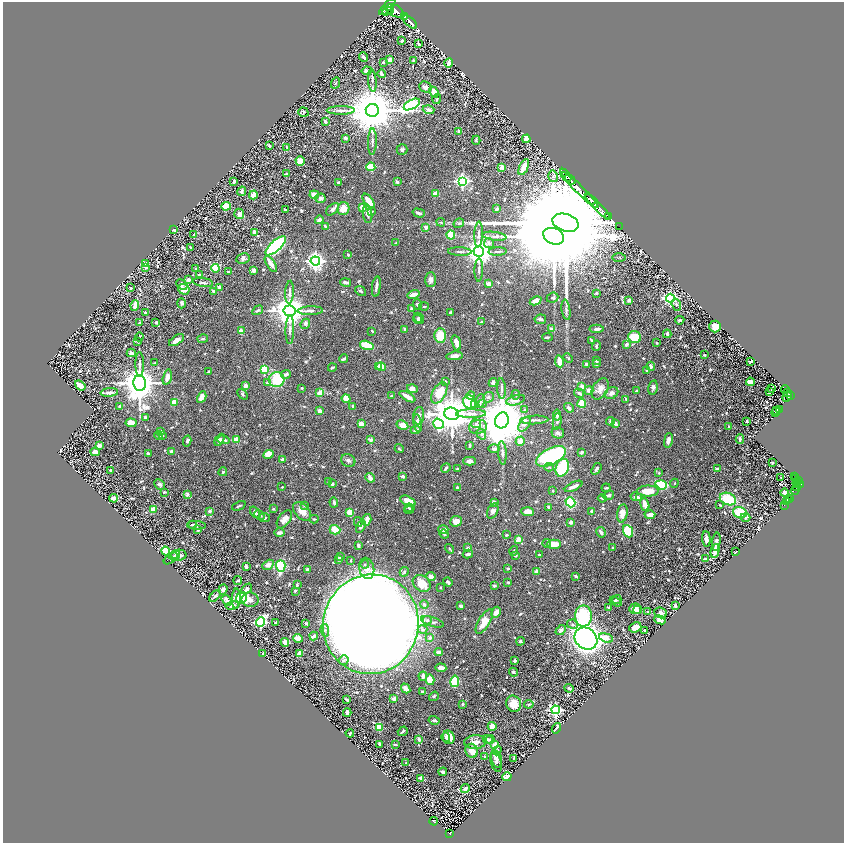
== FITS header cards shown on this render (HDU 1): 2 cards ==
NAXIS1  =                 1683
NAXIS2  =                 1681

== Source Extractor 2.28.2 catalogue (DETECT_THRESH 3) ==
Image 1683 x 1681 px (HDU 1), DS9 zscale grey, zoomed out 1/2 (1 PNG px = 2 x 2 image px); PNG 846 x 845 px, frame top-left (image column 2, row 1681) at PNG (3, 2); each listed source drawn as its Kron ellipse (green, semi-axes under 4 px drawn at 4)
Background 0.658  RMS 0.012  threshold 0.0364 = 3 sigma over >= 5 px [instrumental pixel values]
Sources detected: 906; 32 cannot appear on this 1/2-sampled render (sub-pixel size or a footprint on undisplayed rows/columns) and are neither listed nor drawn; of the other 874, the 500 brightest by FLUX_AUTO listed and drawn (374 fainter detections omitted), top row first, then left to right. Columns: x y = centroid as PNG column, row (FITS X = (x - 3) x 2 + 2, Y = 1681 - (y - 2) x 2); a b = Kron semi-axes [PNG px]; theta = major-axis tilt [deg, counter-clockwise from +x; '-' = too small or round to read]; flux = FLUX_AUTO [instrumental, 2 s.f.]
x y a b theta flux
387 7 11 3 45 1900
388 10 6 3 53 1000
390 11 3 2 - 690
395 11 9 5 -28 2700
405 17 4 3 - 1200
410 22 8 3 -40 3200
402 41 2 2 - 3.3
419 44 3 2 - 4.1
363 57 5 2 - 5.7
390 60 3 3 - 21
413 60 3 3 - 2.6
383 62 3 3 - 3.3
449 63 5 3 - 13
367 71 5 3 - 12
381 74 4 3 - 7.4
372 80 11 3 -84 5.5
335 83 6 3 63 2.8
425 87 6 5 - 12
434 92 6 3 -67 29
437 99 5 3 - 3.9
412 104 9 4 28 580
341 110 14 3 1 6.5
372 110 6 6 - 14000
428 110 6 4 -17 9
303 112 5 4 - 3.2
325 122 4 2 - 4.2
459 132 2 2 - 15
345 138 3 3 - 6.8
526 139 4 4 - 18
476 140 4 3 - 2.6
372 142 13 3 89 7.4
269 146 3 2 - 6.7
287 147 3 2 - 3
402 149 5 5 - 4.6
300 161 5 4 - 31
371 167 4 3 - 61
502 167 3 3 - 20
524 167 9 4 66 29
287 174 4 4 - 5.8
566 175 7 4 -52 2100
553 176 6 5 - 4.4
570 179 6 2 -40 1400
234 181 3 3 - 6.2
462 181 4 4 - 530
397 182 3 3 - 4.6
339 183 3 3 - 6.4
580 190 25 4 -44 3100
242 191 5 3 - 4.8
435 194 3 3 - 22
253 195 4 3 - 31
314 195 4 4 - 19
320 198 5 5 - 6.8
590 199 6 2 -41 2600
369 201 9 4 -53 32
226 206 5 4 - 49
597 206 17 2 -46 2500
363 208 3 3 - 75
332 209 7 4 44 8.5
343 209 6 6 - 32
497 209 3 3 - 8.3
286 210 3 2 - 3.4
371 211 4 2 - 2.9
419 213 6 3 -15 6.5
239 214 5 5 - 8.9
368 214 9 4 -83 12
608 217 2 1 - 33
319 220 4 3 - 8.1
441 222 4 3 - 2.8
459 223 5 4 - 4
566 223 13 8 -18 130000
325 226 3 2 - 3.8
426 227 4 3 - 7.4
619 227 2 1 - 12
173 229 3 2 - 4.6
254 232 3 3 - 15
194 234 2 2 - 2.6
479 234 13 4 88 7.7
451 235 4 4 - 77
494 236 12 3 -8 8.4
554 236 11 8 -23 48000
396 243 4 2 - 3.6
489 243 5 4 - 5.4
276 246 13 5 42 490
191 248 3 2 - 3.1
498 251 9 2 2 3.7
460 252 11 3 -2 5.7
479 252 5 5 - 3500
348 255 2 2 - 3.6
619 257 7 3 0 2.7
243 258 7 5 11 6.3
315 261 4 4 - 1100
145 264 3 3 - 7.1
271 264 9 3 -57 18
146 267 2 2 - 11
215 268 4 3 - 51
196 269 3 3 - 2.9
254 270 4 3 - 8.7
479 270 11 2 88 4.6
229 272 3 2 - 3
200 275 4 3 - 5.7
188 280 4 3 - 11
431 280 7 5 87 9.4
203 282 10 4 -9 7.2
346 282 5 3 - 7.9
488 284 4 3 - 14
182 285 6 4 -45 4.7
219 287 3 3 - 11
376 287 10 3 82 9.1
130 288 2 2 - 5.4
184 289 5 5 - 17
213 291 3 3 - 6.2
361 291 6 3 -38 4.6
290 292 11 3 87 5.8
596 293 4 3 - 3.3
413 295 6 3 15 23
552 298 6 5 - 5
670 298 4 4 - 590
629 300 4 3 - 4.8
536 301 6 4 26 13
181 303 5 3 - 4.5
417 304 5 4 - 4.4
135 305 5 3 - 22
676 305 6 4 -71 3.3
424 306 5 3 - 2.6
411 309 3 2 - 4.3
258 310 6 3 31 4
566 310 10 3 -81 6.5
290 311 6 5 - 5100
310 311 13 3 2 11
145 312 3 3 - 3.5
450 313 3 2 - 3.7
419 318 6 4 -47 5.3
417 319 4 3 - 2.6
540 319 6 5 - 5.2
680 320 5 4 - 3.4
156 322 3 3 - 3.9
482 322 3 2 - 4.6
139 323 3 3 - 4.4
305 324 5 4 - 6.6
715 326 6 6 - 43
405 329 3 2 - 5.3
552 329 4 3 - 12
597 329 7 2 3 11
290 330 14 3 89 9.6
241 331 3 2 - 53
372 331 3 2 - 3.4
667 334 4 3 - 5.4
440 336 7 6 - 53
139 337 4 3 - 2.6
547 337 5 3 - 3.6
635 337 6 5 - 68
203 339 5 3 - 3.9
177 340 8 4 32 15
591 340 4 2 - 3.8
138 341 3 3 - 3.6
456 343 8 3 -74 23
657 343 2 2 - 2.6
626 344 3 3 - 7.5
367 345 7 4 -15 50
596 346 5 3 - 3.7
131 353 4 3 - 11
704 355 2 2 - 6.4
454 356 8 4 8 12
568 358 5 3 - 3.1
344 359 4 2 - 5.1
596 360 3 3 - 2.9
559 361 6 3 -81 31
751 361 4 2 - 7
155 363 3 3 - 3.5
596 363 4 3 - 7.3
140 364 12 3 -90 8.1
587 364 4 2 - 5
651 366 5 3 - 6.5
332 367 4 2 - 3
378 367 2 2 - 6.2
381 367 4 3 - 44
264 369 3 3 - 120
647 371 3 2 - 4.8
208 372 4 2 - 2.6
286 374 5 3 - 12
167 377 8 4 76 17
277 380 8 7 - 120
445 381 3 3 - 3.7
750 382 4 3 - 18
140 383 8 6 -87 5600
267 383 4 4 - 3.2
493 383 4 3 - 8.8
80 385 6 3 -37 27
245 386 4 4 - 10
582 386 3 3 - 11
653 387 7 4 77 6.8
302 388 3 2 - 3.4
412 389 5 4 - 14
502 389 10 3 -87 5.9
600 389 11 7 60 18
771 389 2 1 - 28
785 389 4 2 - 270
589 390 4 4 - 8.9
636 391 2 2 - 3.6
109 392 9 3 5 8.5
769 392 4 2 - 3.1
787 392 3 1 - 200
320 393 4 3 - 33
439 393 12 6 61 60
579 393 5 3 - 5.6
611 393 7 5 30 9.5
242 394 6 4 -50 3.6
516 395 5 3 - 2.8
790 395 3 2 - 510
391 396 3 3 - 3.3
470 396 4 3 - 9.4
202 397 6 3 62 28
407 397 9 3 -30 29
488 397 5 5 - 5.7
787 397 5 3 - 780
346 398 4 4 - 35
626 399 4 2 - 3
515 400 10 5 15 14
480 401 7 3 83 5.8
174 402 3 3 - 32
470 402 7 6 - 110
482 403 4 3 - 3.8
582 403 4 4 - 47
475 404 3 3 - 9.9
353 406 3 3 - 3.4
120 407 4 2 - 9.7
569 408 5 3 - 6.9
525 410 4 3 - 2.9
777 410 2 1 - 60
779 410 3 2 - 220
320 411 3 3 - 14
776 412 5 3 - 210
452 414 7 6 - 7200
471 414 15 4 1 16
557 415 5 3 - 13
419 416 8 5 82 9.4
145 417 3 2 - 6.9
502 420 8 6 72 17000
534 420 14 3 3 7.5
557 421 8 4 82 6
610 421 4 3 - 3.5
747 421 2 2 - 3.6
131 423 5 4 - 27
418 423 9 4 -80 19
361 424 4 3 - 16
439 424 5 4 - 240
476 424 5 4 - 5.5
525 424 8 5 54 9.3
616 424 4 3 - 11
402 425 6 4 -28 20
729 426 2 2 - 4
478 427 9 7 11 15
416 430 5 3 - 8.2
161 431 3 3 - 4
558 433 6 5 - 6.5
481 434 6 4 -57 6.3
159 435 4 3 - 3.7
162 436 3 3 - 3.2
740 439 5 3 - 5.6
219 440 6 3 61 6.9
224 440 6 3 -9 6.8
237 440 3 3 - 40
371 440 2 2 - 24
668 440 7 4 77 13
187 441 5 3 - 4.9
520 441 5 4 - 17
470 445 4 2 - 4
99 446 3 3 - 16
399 449 4 3 - 2.7
494 449 5 4 - 7.5
172 451 4 3 - 7
95 452 4 3 - 11
582 452 3 3 - 8
502 453 12 3 -86 7.6
148 454 4 3 - 7.5
268 454 5 4 - 32
551 456 16 8 26 340
282 459 3 3 - 5.2
348 461 7 6 - 7
469 461 6 4 -2 7
773 463 2 2 - 3.2
549 467 4 3 - 2.7
446 468 5 2 - 4.1
562 468 9 6 68 210
457 469 3 2 - 3.5
596 469 6 4 55 7
717 469 4 3 - 9.4
111 470 3 3 - 2.6
223 472 4 3 - 3.5
659 473 4 3 - 2.6
403 476 3 2 - 9.5
781 477 2 1 - 14
794 477 2 1 - 13
370 478 5 3 - 9.9
796 478 2 2 - 84
798 481 2 1 - 10
329 482 3 3 - 3.3
674 483 4 3 - 2.9
797 483 4 2 - 73
160 484 6 4 -44 8.2
332 484 3 3 - 6.3
800 484 4 3 - 220
661 485 6 4 -19 110
798 485 2 1 - 140
574 486 9 3 26 13
797 486 4 3 - 240
282 487 2 2 - 2.6
458 488 4 3 - 6.4
606 488 4 2 - 2.8
795 490 4 2 - 32
553 491 3 2 - 3.2
648 491 11 5 0 34
164 492 3 2 - 3.5
785 493 4 3 - 14
187 494 4 3 - 5.4
608 495 6 3 15 7.2
636 497 6 3 -12 12
113 498 4 3 - 11
602 498 4 2 - 2.6
639 498 3 2 - 3.2
728 499 8 6 -23 94
787 499 2 2 - 150
790 499 3 2 - 270
408 501 8 4 -25 34
786 501 3 3 - 190
334 502 5 3 - 5.4
494 502 3 2 - 14
570 502 5 4 - 100
645 504 7 3 -72 30
720 505 4 2 - 3
784 505 4 1 - 32
239 506 7 2 24 2.9
304 506 4 4 - 3.5
549 507 3 2 - 6.3
409 508 4 3 - 3.1
153 509 3 3 - 73
273 509 3 3 - 2.9
410 509 5 3 - 3.6
210 511 2 2 - 19
302 511 11 7 -46 22
493 511 8 5 64 11
591 511 2 2 - 12
255 512 6 3 -53 11
350 512 3 3 - 47
528 512 6 4 -3 21
622 513 9 5 80 20
740 513 7 5 -18 80
260 515 5 4 - 4.7
650 515 5 2 - 18
746 517 5 4 - 3.9
264 518 6 4 -5 5.3
284 519 10 6 54 18
314 519 4 2 - 2.9
367 520 6 3 74 26
456 521 6 5 - 21
358 522 5 4 - 3.6
571 522 3 2 - 12
193 525 4 3 - 2.6
196 525 9 3 -4 7.4
361 527 6 3 58 7.4
443 529 5 3 - 19
198 530 3 2 - 4.7
335 530 5 4 - 32
628 531 6 4 -66 110
601 532 5 3 - 7.8
280 533 5 3 - 10
444 534 5 3 - 3.2
507 535 3 2 - 3.1
518 539 4 3 - 18
706 539 8 3 -85 11
716 542 9 3 83 9
547 543 4 3 - 2.6
554 544 7 4 0 27
358 545 4 3 - 7
468 548 2 2 - 16
612 548 2 2 - 2.8
450 549 5 2 - 2.7
166 551 4 4 - 91
514 551 5 3 - 3.3
715 551 7 3 77 29
736 552 2 2 - 2.6
468 554 5 3 - 6.7
175 555 4 3 - 7.2
178 555 9 5 9 17
515 555 4 3 - 4
539 555 4 3 - 3.1
340 557 3 3 - 3.1
171 559 8 4 35 11
339 559 4 3 - 13
706 559 3 2 - 17
351 561 4 3 - 3.4
365 564 4 3 - 3.4
268 565 6 4 29 14
281 566 6 4 -87 150
246 567 3 2 - 8.8
367 568 10 7 -77 23
508 568 3 3 - 3.5
308 569 3 3 - 11
537 571 4 3 - 13
404 572 5 3 - 3.6
576 576 3 2 - 4.9
431 577 4 4 - 9
238 580 4 2 - 5.3
448 582 5 2 - 4.9
508 582 3 2 - 2.8
422 583 10 7 -40 35
297 585 3 2 - 3.3
494 586 3 3 - 3.7
440 587 2 2 - 2.8
223 589 5 4 - 13
247 589 6 4 47 6.5
295 591 2 2 - 4.5
215 596 7 3 46 8
236 598 10 4 88 16
241 598 6 5 - 130
617 599 4 3 - 5.4
227 600 6 3 -53 17
250 600 8 7 - 15
616 602 6 3 -30 5.1
232 605 7 4 11 10
424 605 4 3 - 5.1
461 606 3 2 - 7.1
675 606 3 3 - 6.4
608 607 3 2 - 2.8
635 609 6 5 - 17
638 610 4 3 - 7.6
496 612 6 4 62 16
648 612 2 2 - 4
661 613 6 5 - 11
583 616 10 8 -90 180
427 620 5 4 - 5
660 620 6 4 -20 16
261 622 5 4 - 350
432 622 12 4 -17 8.1
484 622 14 5 60 37
275 623 3 3 - 4.5
306 623 3 2 - 3
371 624 50 47 72 12000
572 624 5 4 - 6.6
635 627 6 5 - 23
423 629 5 4 - 7.2
325 630 6 4 -82 6.6
561 630 6 4 43 7
644 630 2 2 - 5.8
314 636 4 3 - 8.2
298 638 5 3 - 26
430 638 4 4 - 6.1
586 638 12 10 -40 1300
606 638 7 4 -16 22
520 641 4 4 - 4.2
285 642 4 3 - 15
439 652 4 3 - 8.2
263 653 3 2 - 2.6
300 654 4 3 - 18
344 660 5 4 - 6
515 660 3 3 - 5.3
441 668 5 4 - 11
513 672 4 3 - 5.1
423 676 4 3 - 8.5
430 680 5 4 - 53
455 681 6 3 80 140
406 688 5 3 - 16
569 688 5 3 - 4.6
422 691 2 2 - 3.1
434 696 5 4 - 3.3
394 699 3 3 - 18
346 700 3 2 - 4.8
463 704 2 2 - 5.4
514 704 8 7 - 33
529 704 4 3 - 2.7
556 710 4 4 - 470
347 713 4 3 - 10
434 720 5 3 - 4.6
492 726 4 4 - 18
379 727 3 3 - 96
556 728 5 2 - 5.9
403 731 5 2 - 5.4
350 733 4 2 - 3.6
446 737 5 3 - 5.8
449 737 7 5 -70 24
419 739 3 2 - 18
488 739 5 4 - 5.1
490 740 4 3 - 2.6
475 742 11 7 4 19
380 744 3 3 - 9.3
395 745 3 2 - 4.8
495 745 3 3 - 26
472 751 7 6 - 22
497 751 5 4 - 4.9
484 756 3 3 - 2.8
514 758 4 2 - 3.5
496 759 8 5 -75 8.8
496 762 10 5 -75 8.9
406 763 3 2 - 2.5
443 772 4 2 - 11
507 777 4 3 - 23
421 778 4 3 - 11
465 789 4 3 - 12
434 821 4 2 - 110
449 833 4 2 - 110
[374 fainter detections neither listed nor drawn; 32 sub-pixel or undisplayed-footprint detections neither listed nor drawn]